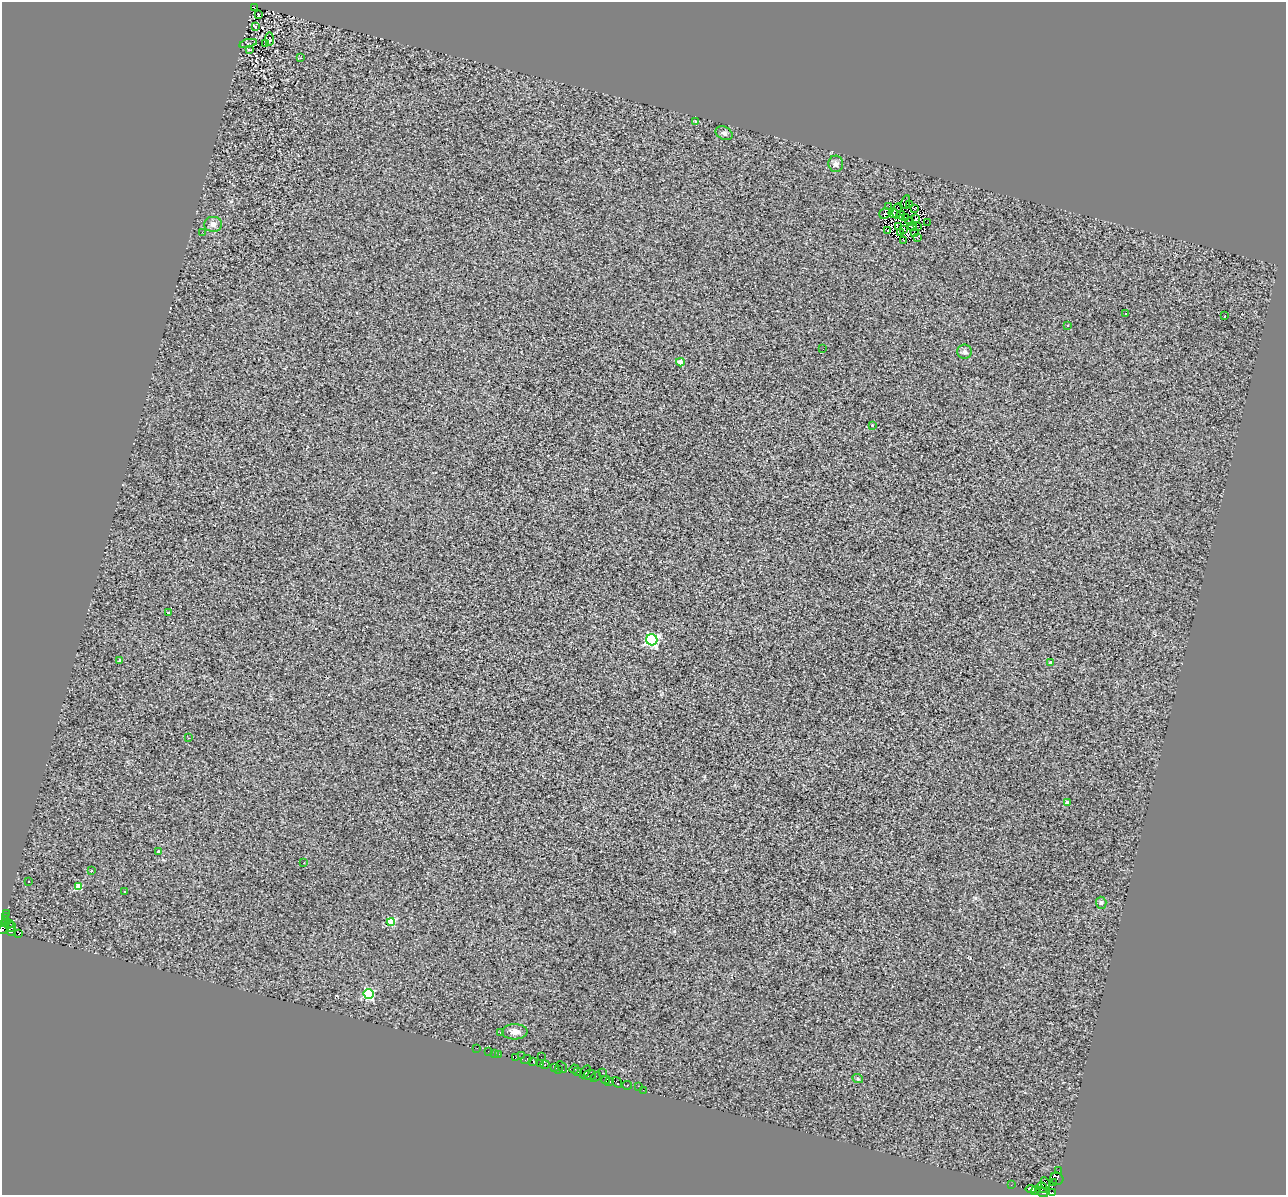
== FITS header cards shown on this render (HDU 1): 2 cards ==
NAXIS1  =                 1284
NAXIS2  =                 1193

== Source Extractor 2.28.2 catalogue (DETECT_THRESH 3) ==
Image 1284 x 1193 px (HDU 1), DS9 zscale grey, 1 PNG px = 1 image px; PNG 1288 x 1197 px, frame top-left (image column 1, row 1193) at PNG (2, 2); each listed source drawn as its Kron ellipse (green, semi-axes under 4 px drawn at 4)
Background 0.253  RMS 0.39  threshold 1.16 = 3 sigma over >= 5 px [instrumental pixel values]
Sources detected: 120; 16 with non-positive FLUX_AUTO (blend fragments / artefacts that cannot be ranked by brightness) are neither listed nor drawn; the other 104 listed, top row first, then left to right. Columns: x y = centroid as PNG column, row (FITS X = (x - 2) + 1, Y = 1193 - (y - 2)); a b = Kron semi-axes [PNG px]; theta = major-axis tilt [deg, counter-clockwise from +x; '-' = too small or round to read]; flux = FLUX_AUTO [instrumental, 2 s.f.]
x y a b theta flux
254 7 2 2 - 1.3
258 15 3 2 - 21
256 27 3 3 - 97
269 39 7 4 88 150
248 43 9 3 13 31
266 43 3 2 - 19
249 50 4 2 - 22
301 58 3 2 - 29
696 122 4 3 - 50
724 133 9 6 -27 77
836 164 8 7 - 100
906 202 7 2 79 56
910 205 3 2 - 46
889 206 2 2 - 30
914 209 2 2 - 22
897 211 7 3 78 40
885 213 6 5 - 14
893 213 5 3 - 15
901 215 4 3 - 14
905 218 2 2 - 23
916 219 4 3 - 37
909 221 4 2 - 37
927 222 2 2 - 22
213 224 9 7 1 100
912 226 4 2 - 45
917 226 2 2 - 30
898 227 3 2 - 21
903 229 4 2 - 20
887 231 3 2 - 42
202 232 3 2 - 19
900 232 4 2 - 43
914 232 3 2 - 51
917 237 4 3 - 27
903 240 3 2 - 47
1125 314 3 3 - 68
1225 315 3 2 - 64
1068 325 3 3 - 120
823 349 2 2 - 13
964 352 7 7 - 84
680 362 4 4 - 410
872 425 2 2 - 20
168 613 3 3 - 37
652 640 5 5 - 5200
120 661 3 3 - 99
1051 663 4 4 - 88
188 738 3 2 - 22
1067 803 4 3 - 110
158 852 4 3 - 45
304 863 3 2 - 15
91 871 3 2 - 39
29 881 3 3 - 40
78 887 4 4 - 580
125 892 3 2 - 27
1101 903 6 5 - 41
6 913 2 2 - 19
6 916 3 2 - 3.5
6 920 2 2 - 13
391 922 4 4 - 820
4 923 2 2 - 45
9 924 5 3 - 530
11 927 5 2 - 200
3 929 6 3 29 1000
11 932 5 3 - 260
19 933 4 2 - 20
368 994 5 5 - 2300
515 1032 13 7 1 130
501 1033 4 2 - 19
477 1048 2 2 - 27
488 1051 2 2 - 30
494 1053 3 2 - 3.4
498 1054 3 2 - 140
522 1056 3 2 - 37
515 1057 4 3 - 280
541 1057 3 2 - 36
526 1059 5 3 - 190
533 1061 4 3 - 98
540 1064 3 2 - 31
545 1065 4 3 - 520
555 1067 3 2 - 59
562 1067 6 2 -61 290
559 1069 4 2 - 40
574 1069 5 2 - 300
577 1071 3 3 - 310
585 1072 7 2 57 620
602 1073 2 2 - 18
590 1075 6 5 - 1600
596 1077 6 3 45 100
858 1079 5 3 - 29
606 1080 4 3 - 900
610 1081 4 2 - 140
617 1082 6 3 -56 320
627 1085 5 3 - 300
638 1086 2 2 - 68
643 1090 2 2 - 67
1059 1171 3 2 - 35
1057 1179 6 6 - 540
1054 1182 3 2 - 500
1045 1183 6 2 -64 620
1011 1185 2 2 - 21
1043 1188 6 4 -46 650
1031 1189 5 4 - 3300
1036 1190 5 2 - 660
1042 1192 6 3 -29 2100
1052 1192 3 2 - 34
At the frame edge (FLAGS 8, measured only in part): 2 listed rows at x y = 3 929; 1052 1192
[16 non-positive-flux detections neither listed nor drawn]